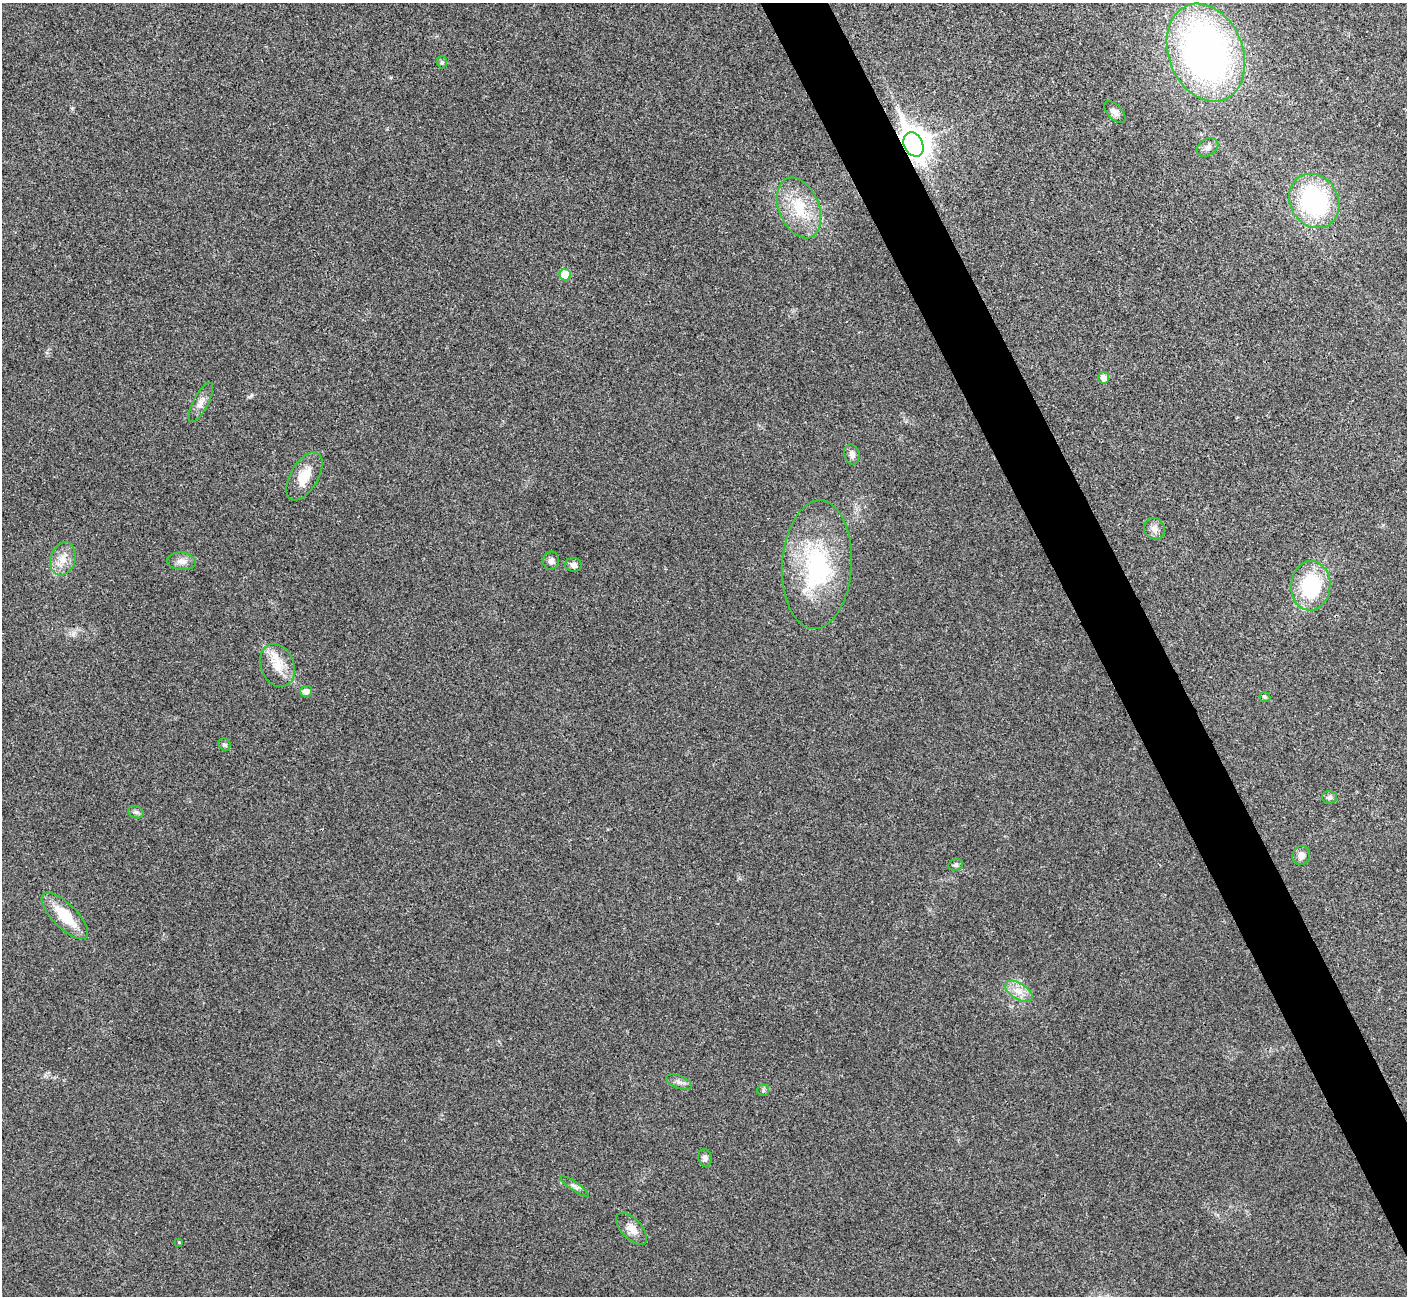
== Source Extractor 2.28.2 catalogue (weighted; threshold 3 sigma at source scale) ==
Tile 6 of 4 x 4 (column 2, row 2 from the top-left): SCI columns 1410-2814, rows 2754-4047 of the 5634 x 5628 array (HDU 1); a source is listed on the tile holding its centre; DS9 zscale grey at full resolution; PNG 1409 x 1298 px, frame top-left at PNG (2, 3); each listed source drawn as its Kron ellipse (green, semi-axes under 4 px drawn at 4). Shown black and unused: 4% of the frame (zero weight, under 3 of 4 exposures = <1% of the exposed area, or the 3 px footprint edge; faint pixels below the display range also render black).
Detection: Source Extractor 2.28.2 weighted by HDU 2 'WHT'; one run over the whole footprint, this tile lists its part. Background 0.0215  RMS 0.0053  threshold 0.0237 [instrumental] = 3 sigma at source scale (4.5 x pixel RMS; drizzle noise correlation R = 1.50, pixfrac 1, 0.05/0.05 arcsec/px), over >= 5 px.
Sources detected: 37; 1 inside a brighter object's white glare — neither listed nor drawn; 1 inside a brighter listed object's ellipse — not listed separately; the other 35 listed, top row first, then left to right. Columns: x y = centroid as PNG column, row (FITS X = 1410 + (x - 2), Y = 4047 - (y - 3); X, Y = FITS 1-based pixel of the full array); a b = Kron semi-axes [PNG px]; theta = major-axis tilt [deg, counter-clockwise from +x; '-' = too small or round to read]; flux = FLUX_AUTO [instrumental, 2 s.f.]
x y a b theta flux
1206 53 50 37 -68 240
442 62 6 5 - 0.99
1115 112 13 7 -47 2.4
913 144 13 9 -63 790
1208 147 12 8 31 2.4
1314 201 28 24 -59 73
799 208 32 20 -67 23
565 275 6 5 - 14
1104 378 6 5 - 3.4
201 402 22 7 62 4
852 454 10 7 -76 2.5
304 476 27 14 60 11
1154 529 11 10 - 3.2
63 559 17 12 72 6.8
181 561 14 9 -5 3.7
551 561 9 8 - 2.1
573 565 8 7 - 2.1
817 565 64 34 87 61
1311 586 25 19 85 37
277 665 22 16 -68 10
306 691 6 5 - 3.1
1265 697 5 5 - 0.81
225 745 6 5 - 1.2
1329 797 7 6 - 1.4
136 812 8 6 -21 1.3
1301 856 9 8 - 3.6
956 865 7 5 20 1
65 916 30 12 -45 19
1019 991 15 8 -32 5.2
679 1082 13 6 -23 2.2
763 1090 6 5 - 0.97
705 1158 9 6 -78 1.8
574 1186 17 4 -34 2
632 1229 20 10 -46 5.1
179 1242 4 4 - 0.53
Overlapping masked pixels (flux is a lower limit): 1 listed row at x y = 913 144